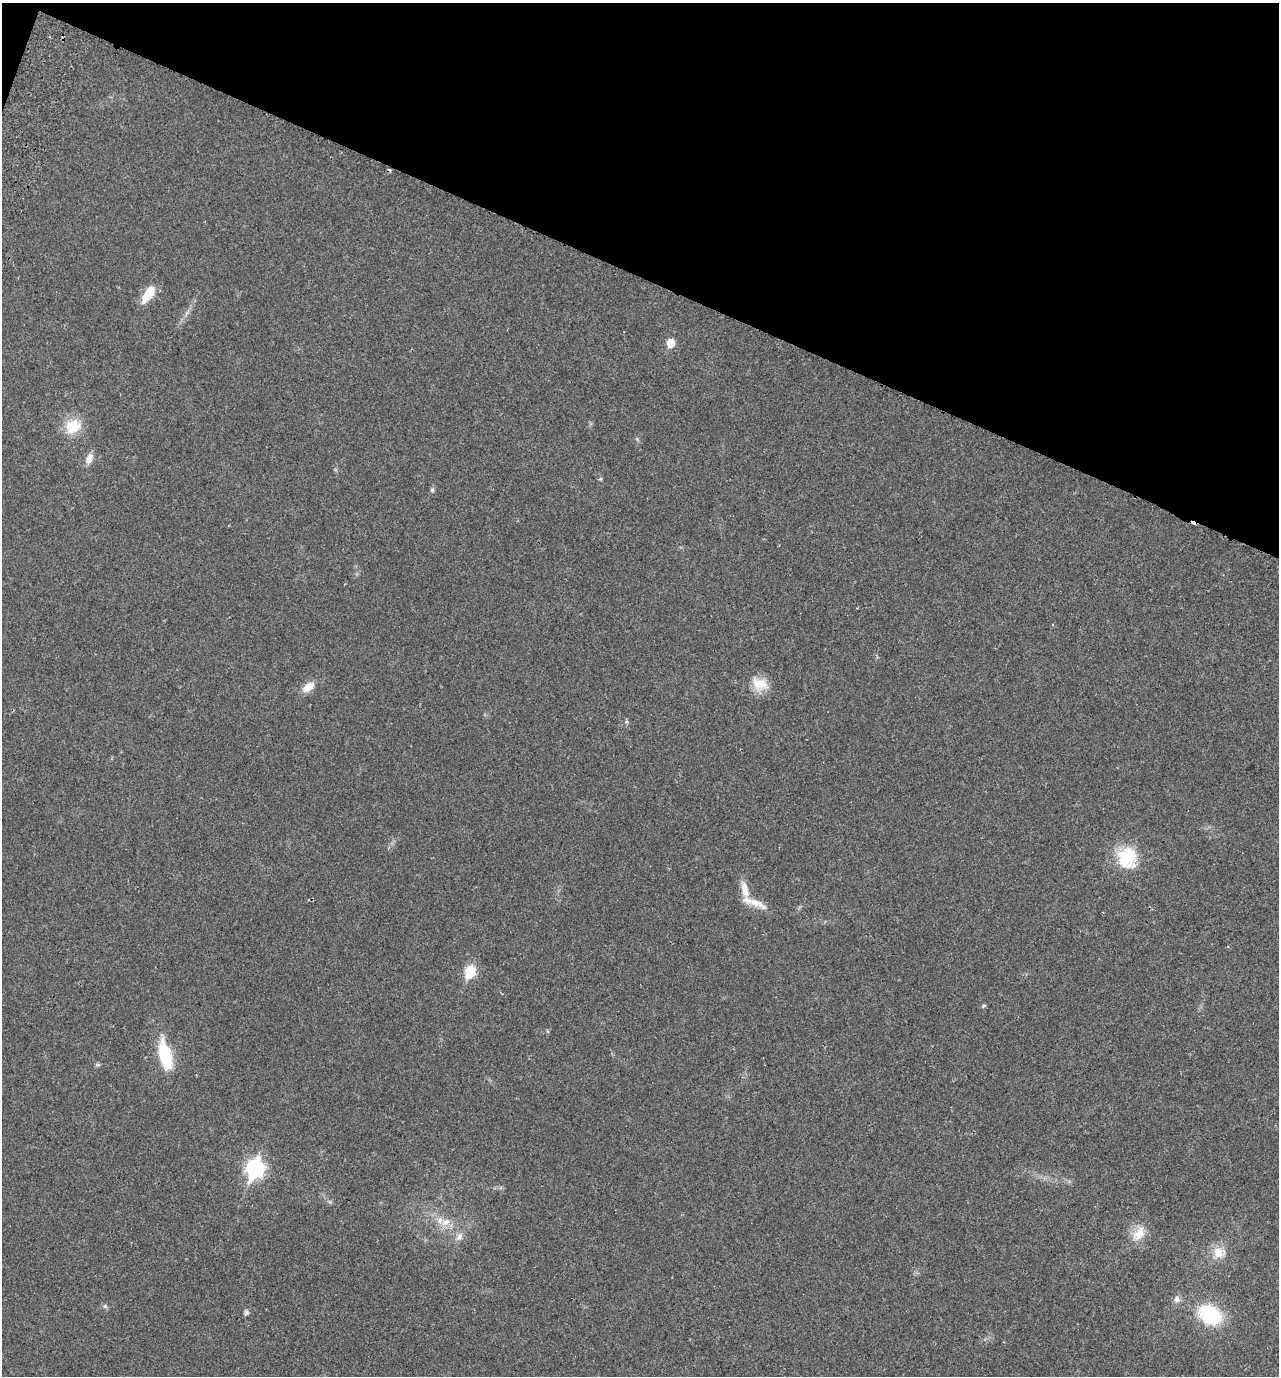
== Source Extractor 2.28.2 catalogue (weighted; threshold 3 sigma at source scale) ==
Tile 2 of 4 x 4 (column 2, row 1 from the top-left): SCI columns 1602-2878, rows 4151-5524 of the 5624 x 5552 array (HDU 1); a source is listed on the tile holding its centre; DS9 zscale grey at full resolution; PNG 1281 x 1378 px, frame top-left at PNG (2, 3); no overlay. Shown black and unused: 20% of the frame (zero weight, under 2 of 3 exposures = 3% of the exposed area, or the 3 px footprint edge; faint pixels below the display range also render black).
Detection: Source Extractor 2.28.2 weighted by HDU 2 'WHT'; one run over the whole footprint, this tile lists its part. Background 0.0204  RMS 0.0053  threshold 0.024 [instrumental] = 3 sigma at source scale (4.5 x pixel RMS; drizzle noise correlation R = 1.50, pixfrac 1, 0.05/0.05 arcsec/px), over >= 5 px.
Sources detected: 25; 1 cosmic-ray / hot-pixel residue — not listed; the other 24 listed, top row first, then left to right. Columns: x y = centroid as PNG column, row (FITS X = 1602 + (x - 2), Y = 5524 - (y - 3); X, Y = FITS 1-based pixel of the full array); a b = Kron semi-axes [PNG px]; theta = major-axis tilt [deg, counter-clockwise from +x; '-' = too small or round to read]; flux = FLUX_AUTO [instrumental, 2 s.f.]
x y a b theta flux
148 294 22 9 57 9.4
671 343 6 6 - 9.3
73 426 16 14 29 13
89 459 13 8 64 3.6
432 490 5 5 - 0.84
760 684 23 16 -22 8.7
308 687 16 9 38 5.3
626 722 5 3 - 0.67
1127 858 28 24 90 20
745 889 25 9 -78 6
754 902 39 8 -21 6.9
470 972 8 7 - 25
983 1006 6 4 70 0.6
165 1055 28 11 -76 26
98 1065 7 5 20 0.85
255 1169 10 8 70 120
446 1222 13 10 16 4.9
1139 1234 21 13 55 8.1
459 1237 11 8 64 2.6
1218 1252 17 15 -5 7.4
1177 1299 9 8 - 2
105 1306 6 5 - 0.88
246 1313 7 6 - 1.1
1210 1315 22 16 -32 34